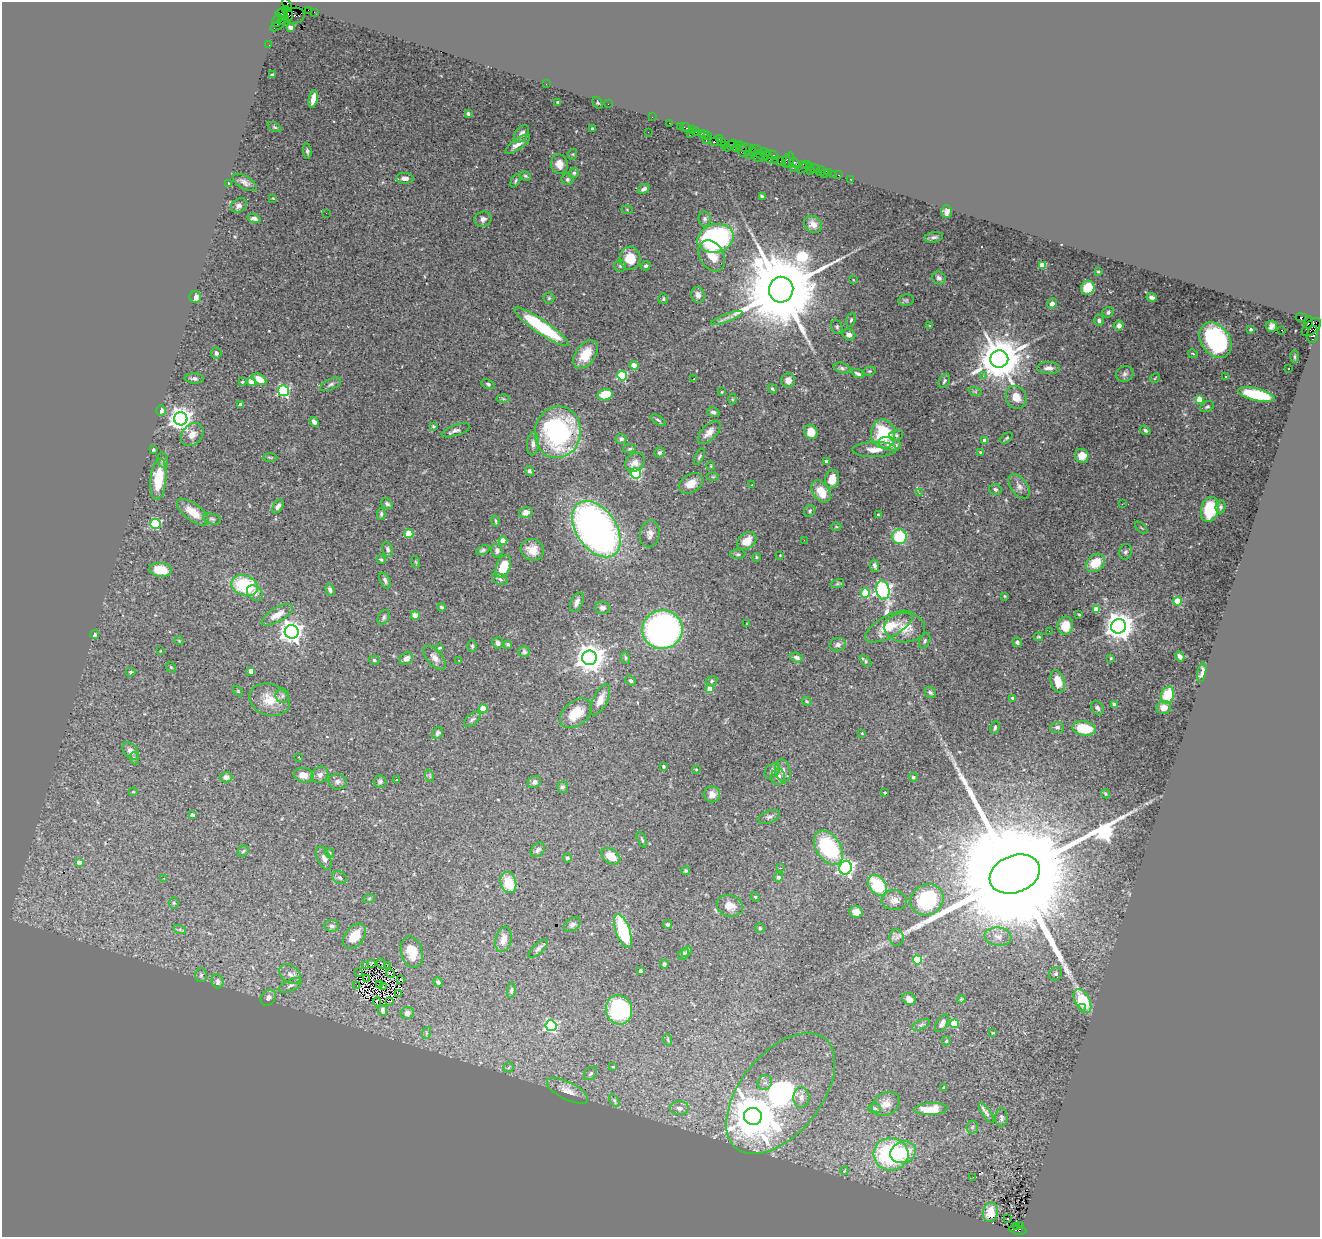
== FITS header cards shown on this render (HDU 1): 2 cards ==
NAXIS1  =                 1318
NAXIS2  =                 1235

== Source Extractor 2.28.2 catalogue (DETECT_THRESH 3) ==
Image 1318 x 1235 px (HDU 1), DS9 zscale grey, 1 PNG px = 1 image px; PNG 1322 x 1239 px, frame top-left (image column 1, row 1235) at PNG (2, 2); each listed source drawn as its Kron ellipse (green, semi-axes under 4 px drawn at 4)
Background 1.27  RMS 0.034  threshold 0.102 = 3 sigma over >= 5 px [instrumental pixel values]
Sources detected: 446; all 446 listed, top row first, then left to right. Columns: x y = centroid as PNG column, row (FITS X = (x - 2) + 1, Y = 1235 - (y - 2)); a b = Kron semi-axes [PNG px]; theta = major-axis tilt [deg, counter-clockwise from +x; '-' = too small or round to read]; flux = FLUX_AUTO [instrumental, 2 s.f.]
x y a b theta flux
287 5 7 3 -63 190
285 10 3 3 - 260
309 10 4 2 - 60
314 12 2 2 - 19
282 14 6 3 -12 48
288 14 7 3 -77 1500
294 16 10 8 8 460
277 20 7 3 68 190
283 20 6 4 19 910
278 26 8 3 31 160
290 27 4 3 - 19
269 45 2 2 - 23
272 75 4 3 - 3.1
546 84 2 2 - 12
313 99 9 4 79 21
558 102 3 2 - 2.1
598 103 6 4 -58 2.8
608 104 2 2 - 110
468 114 4 3 - 4.2
652 117 2 2 - 32
669 123 2 2 - 27
680 126 2 2 - 40
274 127 7 4 -26 3.7
592 128 3 2 - 2.2
686 128 5 3 - 100
692 130 4 3 - 140
697 131 3 2 - 85
648 132 2 2 - 2
690 133 3 2 - 35
521 134 10 6 55 9.5
702 134 4 2 - 60
705 134 3 3 - 68
707 135 4 2 - 63
719 138 4 3 - 70
706 140 3 2 - 64
714 142 4 3 - 190
721 142 4 3 - 49
518 144 15 5 36 17
733 144 4 2 - 69
737 144 3 2 - 67
724 145 4 2 - 93
729 146 7 2 36 100
736 148 4 3 - 170
742 149 8 5 -71 410
748 149 8 5 -26 250
756 150 6 3 -19 360
307 151 7 4 -83 5.4
753 153 3 3 - 81
765 153 5 2 - 53
573 154 5 3 - 2.3
750 155 2 2 - 43
762 155 7 4 -30 190
772 155 7 3 -16 230
758 157 5 3 - 190
768 157 6 3 -68 160
776 160 2 2 - 29
789 160 7 3 77 110
780 161 2 2 - 49
786 161 7 3 81 150
795 163 5 3 - 150
559 164 10 8 -77 22
803 164 3 2 - 76
804 167 8 4 40 120
810 167 3 2 - 62
793 168 2 2 - 39
815 169 5 3 - 120
810 171 2 2 - 410
820 171 5 2 - 37
829 172 4 3 - 160
574 173 5 4 - 4
824 173 4 2 - 19
833 174 2 2 - 18
839 175 3 2 - 66
525 176 6 4 -27 3.4
405 178 9 5 -2 15
567 179 6 6 - 5.8
850 179 2 2 - 16
515 181 7 4 63 3.9
245 182 13 6 -30 10
229 184 4 3 - 8.7
644 189 7 4 30 8.4
762 196 4 3 - 3.4
273 198 3 2 - 1.5
239 205 8 6 34 8.9
627 209 6 4 -2 3.3
946 212 6 5 - 9.3
326 213 2 2 - 47
254 218 7 4 -18 7.5
483 219 8 7 - 10
705 219 7 6 - 5.6
813 224 9 8 - 14
934 237 9 5 10 6.6
716 238 18 14 15 500
712 256 17 12 -60 40
630 258 11 10 - 49
1042 265 4 4 - 57
620 266 6 6 - 4.2
646 266 5 4 - 4.6
1098 271 3 2 - 2.2
939 278 7 6 - 7.2
853 280 3 3 - 1.7
1088 288 7 6 - 52
781 290 13 12 - 49000
698 295 8 6 -75 14
195 297 6 6 - 17
1152 297 5 4 - 8.8
549 298 5 5 - 3.5
663 299 5 5 - 3.7
906 300 7 5 10 3.9
1052 303 5 4 - 9
1108 312 6 5 - 5.2
727 318 17 3 20 10
1301 318 6 3 -10 270
851 320 7 4 74 4
1099 320 5 5 - 6
1309 322 6 3 70 140
930 326 3 3 - 2
1119 326 5 5 - 12
1272 326 5 5 - 5.1
541 327 33 7 -35 210
837 327 7 5 -72 4.7
1311 327 11 6 41 1100
1251 329 3 3 - 3.3
1282 330 3 2 - 390
1313 334 8 5 82 330
849 335 6 5 - 9.7
1215 340 19 14 -55 300
216 353 5 5 - 7.2
585 354 16 10 55 45
1193 354 5 3 - 3.3
1295 357 6 3 90 2.7
999 359 9 8 - 10000
634 365 4 4 - 32
842 368 8 5 -16 5.5
1049 368 11 6 -1 13
1288 369 2 2 - 1.7
870 371 6 4 10 2.7
858 374 6 3 -25 6.7
1125 374 9 7 22 7.7
622 376 5 5 - 180
983 376 3 3 - 5.7
1225 376 3 2 - 2.4
194 378 10 5 -4 6.9
1155 378 5 2 - 1.9
259 379 7 4 -33 32
694 379 3 2 - 3.9
788 380 7 7 - 16
944 381 8 5 62 4.7
242 382 3 3 - 2.3
251 382 4 4 - 19
331 384 11 5 25 6.2
488 384 7 4 -24 3.7
772 389 5 3 - 3.4
283 391 5 5 - 300
975 391 7 4 -19 3.4
722 392 3 2 - 1.9
605 395 7 5 14 51
1256 395 18 6 -13 150
1016 397 12 10 -62 30
503 399 6 4 -3 3.2
732 399 5 3 - 2.4
1199 399 4 4 - 50
240 405 4 3 - 4.7
1207 407 7 5 28 4.6
161 411 5 4 - 10
713 412 6 4 -15 6.5
181 419 7 6 - 1900
658 420 8 3 -33 4.3
314 422 5 4 - 7.1
433 426 4 3 - 2.7
456 430 15 5 18 9
1145 430 5 4 - 5.2
558 432 26 23 81 410
709 432 14 7 46 18
811 432 7 6 - 31
883 434 14 12 -80 130
192 435 13 10 47 22
896 435 7 5 14 4.6
1006 438 7 4 40 3.2
621 439 5 5 - 7.6
985 440 4 4 - 16
533 444 12 6 85 10
890 444 11 6 -12 26
630 449 6 4 4 3.4
153 450 3 3 - 5.1
874 450 22 7 1 21
659 452 5 4 - 5.5
980 452 4 3 - 2.8
1082 456 7 6 - 30
270 457 7 3 -1 2.7
699 457 9 4 64 4.5
163 460 7 5 -74 4.9
826 461 4 3 - 11
635 462 10 8 35 20
711 466 4 3 - 1.5
529 471 5 4 - 4.3
636 473 5 5 - 250
713 477 6 4 0 2.6
158 479 21 8 84 73
832 479 9 7 78 31
691 483 13 9 35 26
752 484 3 2 - 2.2
1019 486 14 8 -53 13
995 489 6 5 - 5.3
821 491 12 8 -56 42
919 493 3 3 - 5
387 504 6 5 - 6.1
1122 504 3 2 - 2.9
278 506 8 4 58 8.7
1221 507 6 5 - 4.5
1210 509 12 8 74 95
810 511 6 5 - 4.1
193 512 19 8 -38 36
526 512 7 5 17 13
381 514 6 3 -90 3.8
878 514 4 2 - 1.8
212 519 9 5 -15 5.6
496 521 6 2 -79 2.6
155 524 5 5 - 220
836 527 5 3 - 1.9
1141 528 7 3 -45 2.5
596 529 31 20 -55 1100
409 534 4 4 - 71
650 534 14 9 81 14
899 537 7 7 - 130
804 540 2 2 - 5.7
503 541 4 4 - 43
747 541 11 7 39 34
388 549 7 5 -79 8.1
483 550 7 4 24 5.3
532 550 12 10 -26 27
497 551 7 6 - 7.9
1125 552 8 6 73 6.9
738 554 7 4 1 4
780 555 3 2 - 1.5
757 557 4 3 - 2.6
381 559 5 4 - 3.3
416 562 6 3 -71 2.5
1095 563 10 8 40 54
503 566 12 7 69 49
875 566 6 4 -79 6.4
160 570 11 7 -5 46
500 579 8 5 -26 5.8
385 581 8 5 -64 7
837 584 7 3 19 2.9
245 585 14 10 -19 150
330 590 6 4 -67 7
883 590 9 6 -78 760
255 593 9 7 -44 13
865 593 5 4 - 66
1005 596 4 3 - 1.8
1177 601 4 4 - 100
577 602 10 5 66 11
441 607 4 3 - 3.2
602 608 7 6 - 9.3
1096 609 4 4 - 42
1079 614 3 3 - 2.3
277 615 17 7 30 26
415 615 4 4 - 41
384 617 8 5 60 5.6
747 624 4 3 - 1.5
1065 626 9 7 81 37
1119 626 7 7 - 3200
889 627 26 10 29 54
905 628 20 14 -1 37
662 629 20 19 - 800
1049 631 3 2 - 5.1
292 632 7 7 - 1700
95 634 4 4 - 8.4
1039 637 4 3 - 2.4
179 641 4 3 - 1.9
925 641 8 5 65 4.6
1017 642 5 4 - 4.7
498 643 6 5 - 6.9
508 644 4 3 - 4.1
838 645 8 6 12 7.5
472 646 5 4 - 3.6
440 648 4 2 - 2.2
160 651 3 2 - 1.4
524 652 6 5 - 5.3
1180 656 5 4 - 8
406 658 7 5 33 13
435 658 14 7 -49 13
589 658 7 7 - 3400
625 658 6 3 -82 2.7
796 658 6 4 -20 8.2
1111 658 4 3 - 2.6
374 660 5 4 - 3.5
459 661 2 2 - 1.3
866 661 7 4 -45 3.8
171 667 6 4 -45 3.2
251 671 4 4 - 18
130 672 5 4 - 3.5
1202 672 10 4 79 7.8
631 681 6 4 -41 5
711 681 6 4 29 3.8
1058 681 11 7 -73 35
710 689 4 4 - 28
238 691 6 4 -46 2.4
930 692 6 5 - 4.5
1168 695 8 6 70 74
282 696 7 7 - 6.2
1013 698 3 3 - 5.1
270 700 21 15 -18 46
600 700 17 7 64 22
807 701 5 4 - 2.6
1114 705 4 4 - 4.9
1164 707 7 6 - 16
1097 708 7 5 -56 7.2
483 709 4 4 - 57
576 713 18 12 40 49
472 719 10 5 41 5.9
1057 727 7 5 1 5.9
995 728 6 4 71 3.9
1084 728 12 7 -9 76
438 733 6 5 - 6.1
862 733 4 4 - 1.9
130 751 10 6 -52 13
299 757 3 2 - 2.1
134 758 6 4 -72 3.1
663 766 3 3 - 2.6
696 769 4 2 - 1.6
772 771 9 6 45 7.5
783 771 11 7 -76 12
304 775 10 7 -10 23
320 775 9 7 38 9.9
430 776 6 4 -71 3.1
226 777 6 5 - 11
778 777 8 7 - 12
913 777 4 4 - 3.3
396 780 3 3 - 6.7
380 781 6 6 - 5.7
337 782 9 8 - 9.4
534 782 7 6 - 7.1
562 787 6 5 - 5
133 792 4 3 - 2.2
885 792 3 3 - 2.4
712 794 8 8 - 13
1105 794 5 3 - 3.1
192 815 4 3 - 13
769 817 11 6 21 8
642 839 8 3 -66 3.3
829 848 19 12 -57 210
538 850 8 6 47 7.3
243 851 6 4 45 3.4
329 853 5 4 - 3.1
611 856 10 7 -34 41
324 858 12 6 -65 11
567 858 4 4 - 4.6
79 862 4 3 - 17
780 868 3 2 - 3.5
846 868 7 6 - 780
686 871 4 4 - 4
1015 874 26 18 21 170000
778 877 4 4 - 5.5
164 878 3 2 - 2.7
340 878 8 6 -35 5.4
508 883 11 7 -74 59
878 885 12 8 -51 110
755 897 5 4 - 2.3
369 899 6 3 20 2.6
894 900 13 10 -5 15
927 900 17 15 31 150
174 903 5 5 - 3.1
730 906 13 10 -17 27
856 912 7 5 -14 16
572 925 9 6 33 7.4
667 925 4 3 - 3.9
332 926 7 6 - 5.6
760 928 5 5 - 3.2
180 930 6 4 -19 4.1
623 931 18 7 -70 150
354 936 14 9 49 36
998 937 13 9 -8 16
897 938 8 7 - 7.3
503 939 13 8 74 19
538 949 12 5 43 7.4
412 952 16 10 -75 43
687 952 6 4 46 3.7
683 954 6 5 - 4.1
917 960 4 4 - 130
371 963 4 3 - 3.1
381 964 5 2 - 2.2
664 964 4 4 - 4.9
387 965 2 2 - 1.3
366 966 2 2 - 1.2
640 971 3 3 - 3.7
359 972 4 2 - 1.1
390 973 4 2 - 2.9
290 974 12 8 -36 15
1055 974 7 6 - 5.6
201 975 7 5 89 4.7
367 979 3 2 - 1.3
401 979 3 2 - 3.2
218 981 7 6 - 8.7
438 982 5 4 - 5.8
379 984 3 2 - 2.4
290 985 12 5 25 8.7
357 986 2 2 - 1.3
383 987 3 2 - 2.2
511 990 7 4 84 4.9
399 993 4 2 - 2.5
268 998 8 7 - 11
909 999 7 5 -34 14
961 999 4 3 - 2.7
389 1001 2 2 - 1.1
1082 1001 13 7 -62 95
377 1002 5 3 - 4.1
1082 1008 3 3 - 6.7
383 1010 5 3 - 7.8
619 1010 15 13 -73 240
407 1013 6 6 - 12
942 1023 10 5 57 12
954 1024 4 4 - 110
921 1025 9 4 24 5.8
551 1026 5 5 - 320
426 1033 6 4 72 3
993 1033 3 3 - 1.8
668 1040 6 3 -71 2.2
946 1041 4 4 - 3.7
509 1067 5 5 - 5.6
613 1067 3 2 - 1.4
590 1074 7 5 44 4.8
765 1083 8 6 51 8.7
944 1088 4 3 - 4.4
567 1091 23 9 -27 23
781 1093 71 40 51 460
801 1097 10 8 90 12
614 1100 7 4 -59 4
886 1104 15 11 28 20
679 1108 9 7 -5 11
875 1108 6 5 - 4.4
931 1109 17 6 3 52
986 1113 11 4 -55 6.9
753 1116 9 8 - 11000
1001 1118 9 6 -89 6.3
972 1127 6 6 - 5.1
903 1152 13 10 19 68
891 1154 17 16 - 270
844 1171 4 3 - 1.8
973 1177 3 2 - 17
990 1212 10 7 77 45
1008 1218 3 3 - 4.8
1020 1225 3 2 - 62
1017 1227 4 2 - 63
1018 1230 9 4 -10 580